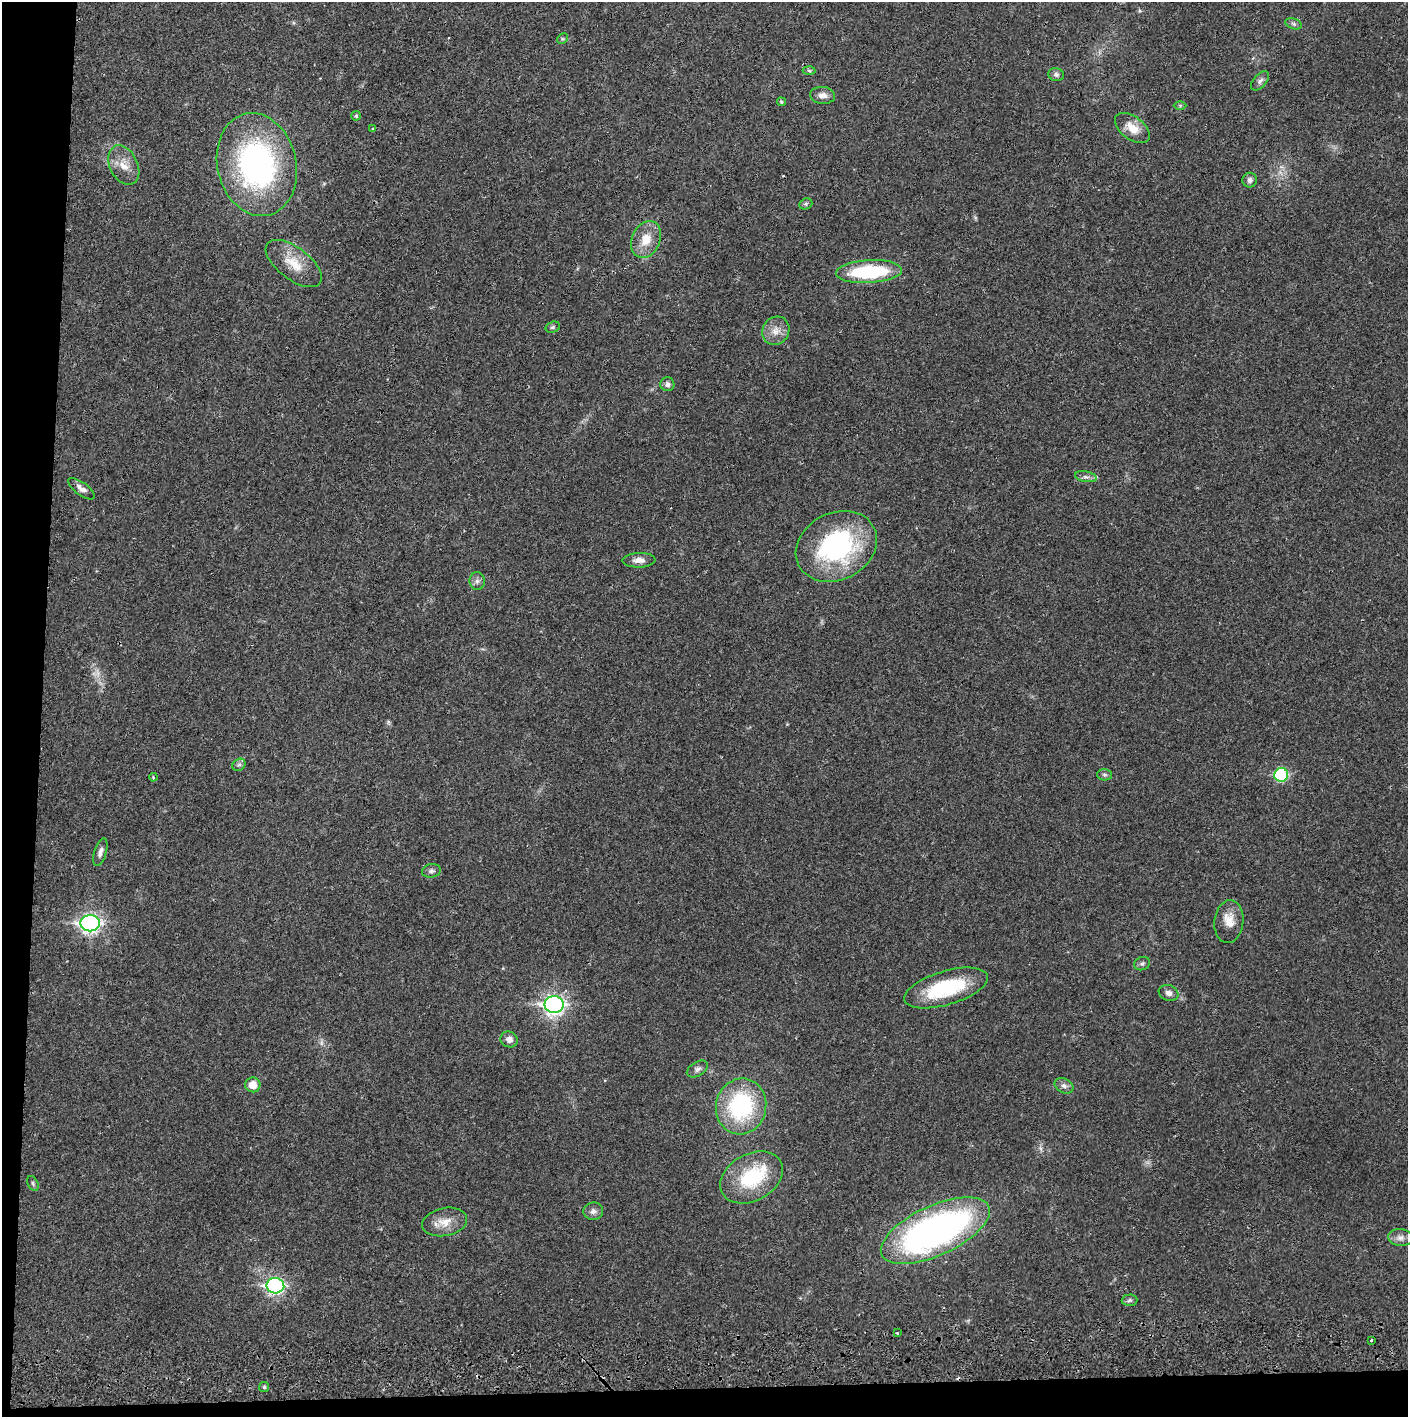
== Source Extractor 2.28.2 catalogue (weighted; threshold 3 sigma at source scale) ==
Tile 7 of 3 x 3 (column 1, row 3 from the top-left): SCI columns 4-1409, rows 56-1470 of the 4229 x 4359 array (HDU 1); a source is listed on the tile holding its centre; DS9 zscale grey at full resolution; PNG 1410 x 1419 px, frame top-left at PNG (2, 2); each listed source drawn as its Kron ellipse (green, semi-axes under 4 px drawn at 4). Shown black and unused: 5% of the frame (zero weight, under 2 of 3 exposures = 3% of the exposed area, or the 3 px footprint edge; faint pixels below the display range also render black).
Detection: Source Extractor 2.28.2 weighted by HDU 2 'WHT'; one run over the whole footprint, this tile lists its part. Background 0.0215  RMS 0.0035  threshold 0.0157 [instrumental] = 3 sigma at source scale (4.5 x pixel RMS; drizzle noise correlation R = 1.50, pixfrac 1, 0.05/0.05 arcsec/px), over >= 5 px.
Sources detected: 57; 1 too faint to see at this stretch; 1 cosmic-ray / hot-pixel residue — neither listed nor drawn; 1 inside a brighter listed object's ellipse — not listed separately; the other 54 listed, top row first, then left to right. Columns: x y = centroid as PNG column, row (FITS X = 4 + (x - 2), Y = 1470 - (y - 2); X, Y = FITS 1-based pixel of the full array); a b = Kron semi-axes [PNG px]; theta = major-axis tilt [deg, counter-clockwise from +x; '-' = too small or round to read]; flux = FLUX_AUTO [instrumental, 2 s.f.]
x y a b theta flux
1293 24 8 5 -20 0.86
562 39 6 4 44 0.5
809 71 6 4 -3 0.51
1056 75 8 6 -17 1
1260 81 11 6 48 1.2
823 95 12 8 -5 2.3
781 102 4 4 - 0.45
1180 105 6 4 0 0.43
356 116 5 4 - 0.47
1132 128 20 11 -37 5.5
373 129 3 3 - 0.49
124 165 21 14 -64 5.1
257 165 52 39 -77 83
1250 180 7 7 - 1.3
806 204 7 5 20 0.61
646 239 19 14 66 6.4
294 263 33 16 -37 8.7
869 271 33 11 3 28
553 327 7 5 17 0.66
776 331 14 13 - 3.6
667 384 7 7 - 1.2
1086 477 11 5 -11 1.3
82 489 16 6 -36 2
836 546 42 33 27 53
639 560 16 7 2 2.4
477 581 9 7 89 1.3
239 765 7 5 40 0.81
1104 775 7 5 -1 0.72
1281 775 7 6 - 28
153 777 4 3 - 0.35
100 852 14 6 73 1.7
431 871 9 6 9 1.1
1229 922 21 14 83 5.2
90 923 9 8 - 130
1142 964 8 6 22 0.96
946 988 43 17 17 25
1168 993 10 7 -20 1.6
554 1004 9 8 - 140
509 1039 9 8 - 2
697 1069 11 7 30 1.3
253 1085 7 7 - 4.3
1064 1086 10 7 -27 1.4
741 1106 28 25 76 38
752 1177 33 23 29 23
33 1183 8 5 -63 0.65
593 1211 10 8 7 1.7
445 1222 23 14 11 5.6
935 1231 59 25 25 150
1400 1237 12 8 -6 2.1
275 1286 9 7 -5 84
1129 1300 8 6 2 0.78
897 1333 3 2 - 0.51
1371 1340 3 2 - 0.46
264 1387 5 5 - 0.6
Overlapping masked pixels (flux is a lower limit): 1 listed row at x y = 554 1004